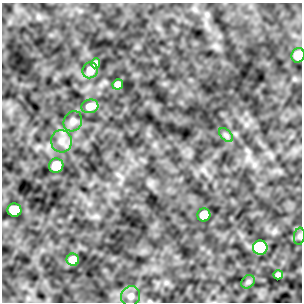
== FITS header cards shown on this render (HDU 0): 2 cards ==
NAXIS1  =                  300 / Width of image
NAXIS2  =                  300 / Height of image

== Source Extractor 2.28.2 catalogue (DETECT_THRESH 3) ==
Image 300 x 300 px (HDU 0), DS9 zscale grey, 1 PNG px = 1 image px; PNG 304 x 304 px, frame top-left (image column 1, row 300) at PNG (2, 3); each listed source drawn as its Kron ellipse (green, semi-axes under 4 px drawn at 4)
Background 1.78e-04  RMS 0.0024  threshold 0.00733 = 3 sigma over >= 5 px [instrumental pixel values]
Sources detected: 17; all 17 listed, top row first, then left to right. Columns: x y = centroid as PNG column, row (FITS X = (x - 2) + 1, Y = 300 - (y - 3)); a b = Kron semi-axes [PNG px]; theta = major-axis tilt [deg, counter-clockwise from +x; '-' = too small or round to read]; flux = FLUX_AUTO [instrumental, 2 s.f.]
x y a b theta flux
298 55 7 6 - 2
96 63 5 4 - 0.45
90 70 8 7 - 1.8
118 84 5 5 - 0.8
90 106 8 6 15 1.3
73 121 10 9 - 0.7
226 135 8 5 -45 0.41
61 141 11 10 - 1.2
56 166 7 7 - 2
14 210 7 6 - 6
204 215 6 6 - 3
299 236 8 5 81 0.35
260 248 7 7 - 48
73 260 6 6 - 1.4
278 275 5 4 - 0.45
248 282 7 6 - 0.34
131 296 10 9 - 0.92
At the frame edge (FLAGS 8, measured only in part): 1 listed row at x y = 298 55